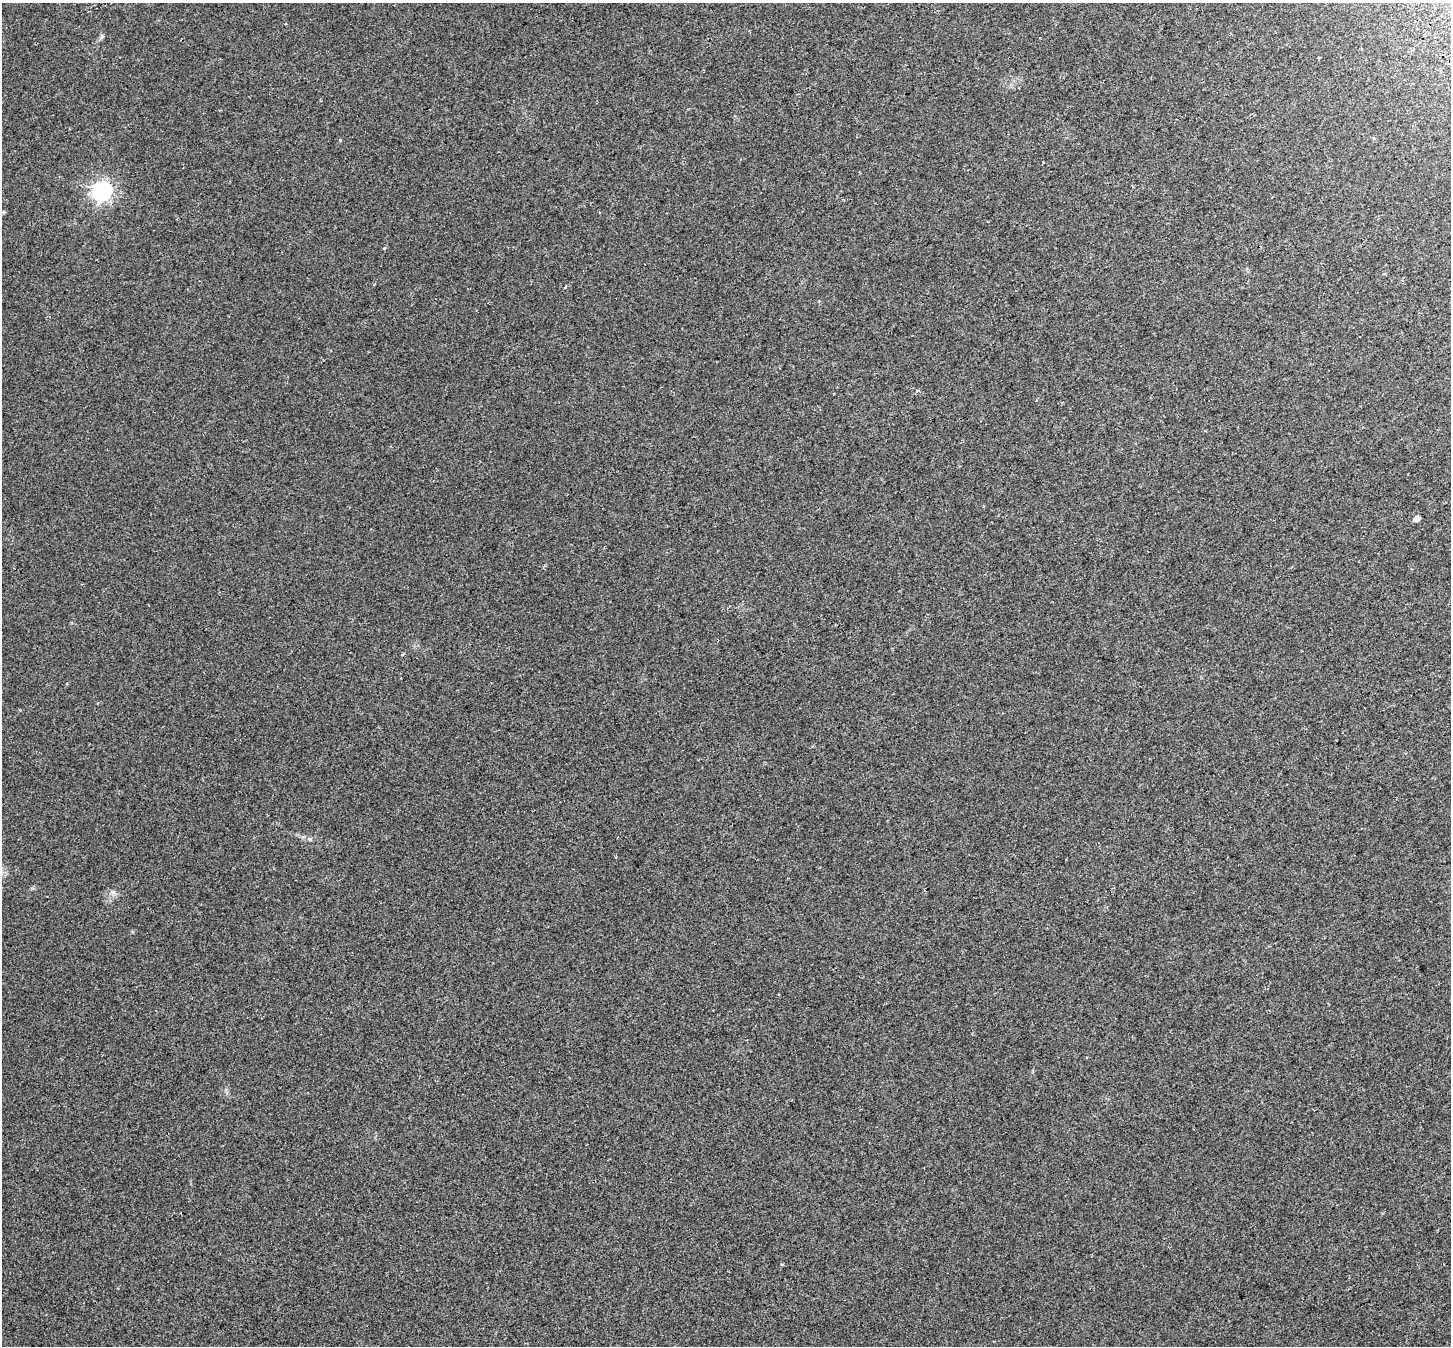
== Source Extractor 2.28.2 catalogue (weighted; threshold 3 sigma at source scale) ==
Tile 10 of 4 x 4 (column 2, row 3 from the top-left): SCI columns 1508-2956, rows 1528-2871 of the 5917 x 5803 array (HDU 1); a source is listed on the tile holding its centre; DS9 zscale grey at full resolution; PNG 1453 x 1348 px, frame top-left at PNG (2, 3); no overlay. Shown black and unused: <1% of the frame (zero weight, under 2 of 3 exposures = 4% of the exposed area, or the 3 px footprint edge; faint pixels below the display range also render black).
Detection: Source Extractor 2.28.2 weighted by HDU 2 'WHT'; one run over the whole footprint, this tile lists its part. Background 0.0439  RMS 0.01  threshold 0.047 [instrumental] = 3 sigma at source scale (4.5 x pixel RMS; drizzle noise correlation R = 1.50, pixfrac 1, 0.0396/0.0396 arcsec/px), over >= 5 px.
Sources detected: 7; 1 cosmic-ray / hot-pixel residue — not listed; the other 6 listed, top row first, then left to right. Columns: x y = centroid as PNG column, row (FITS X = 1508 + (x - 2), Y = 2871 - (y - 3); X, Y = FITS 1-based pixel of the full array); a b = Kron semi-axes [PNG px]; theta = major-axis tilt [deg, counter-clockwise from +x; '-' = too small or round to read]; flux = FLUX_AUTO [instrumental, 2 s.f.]
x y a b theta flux
101 37 7 4 70 1.8
340 140 5 3 - 0.82
101 191 8 7 - 420
384 248 5 3 - 0.83
1417 519 5 5 - 5.8
402 654 3 3 - 3